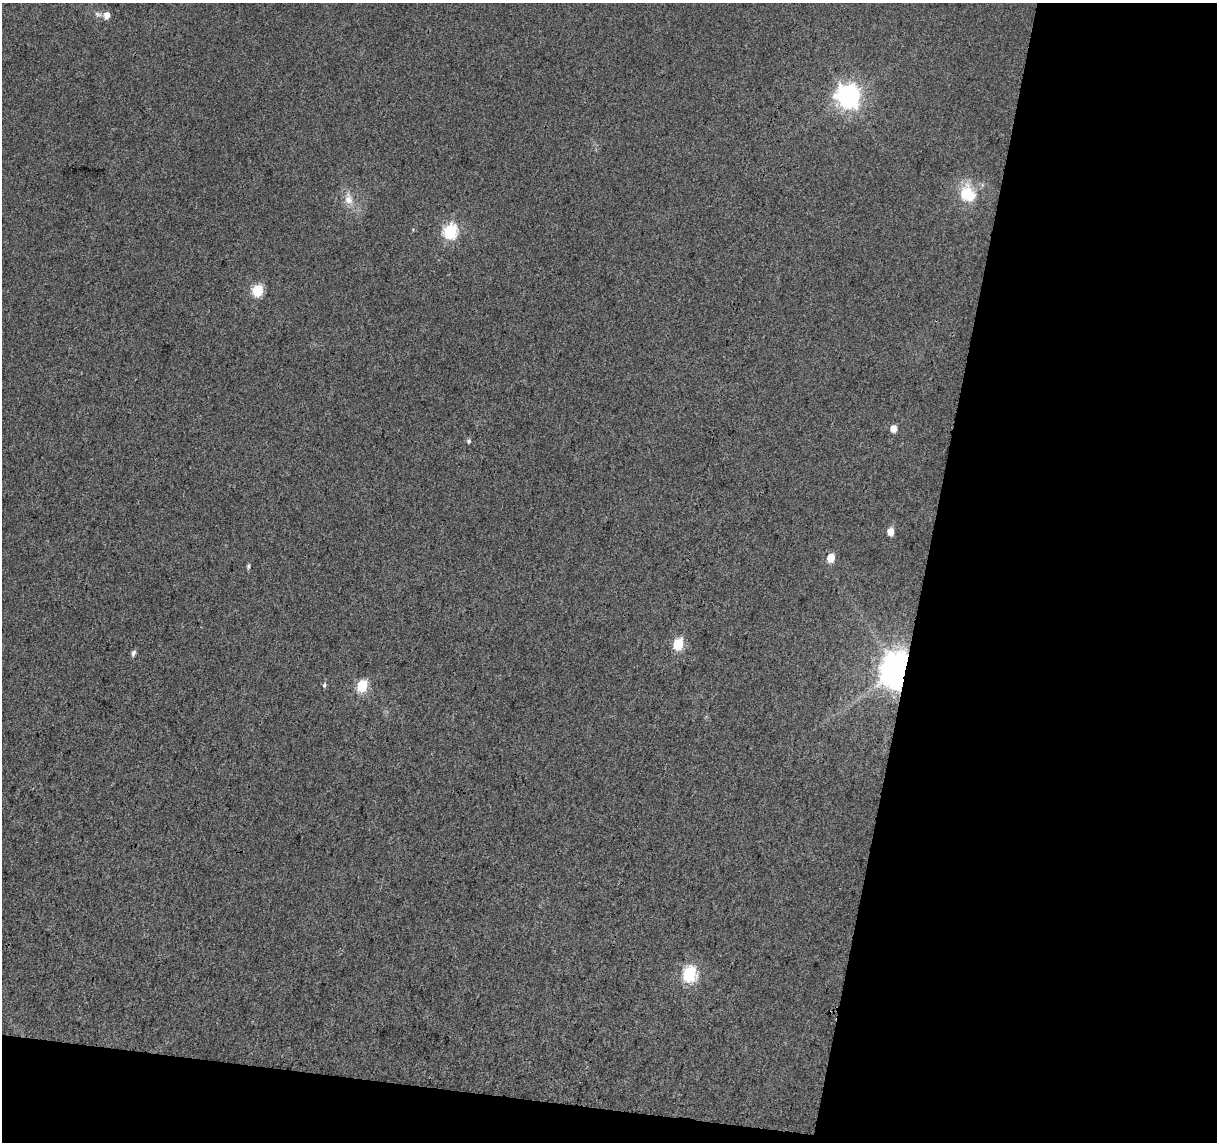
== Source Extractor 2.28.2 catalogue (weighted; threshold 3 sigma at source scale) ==
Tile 4 of 2 x 2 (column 2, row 2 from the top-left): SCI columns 1215-2429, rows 129-1268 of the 2429 x 2522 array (HDU 1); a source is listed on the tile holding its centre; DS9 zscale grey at full resolution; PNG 1219 x 1144 px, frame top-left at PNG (2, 3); no overlay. Shown black and unused: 27% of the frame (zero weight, under 3 of 4 exposures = <1% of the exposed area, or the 3 px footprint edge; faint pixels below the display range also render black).
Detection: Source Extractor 2.28.2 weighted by HDU 2 'WHT'; one run over the whole footprint, this tile lists its part. Background 0.035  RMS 0.011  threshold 0.0489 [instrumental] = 3 sigma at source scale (4.5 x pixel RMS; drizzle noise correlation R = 1.50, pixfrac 1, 0.0396/0.0396 arcsec/px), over >= 5 px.
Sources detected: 17; all 17 listed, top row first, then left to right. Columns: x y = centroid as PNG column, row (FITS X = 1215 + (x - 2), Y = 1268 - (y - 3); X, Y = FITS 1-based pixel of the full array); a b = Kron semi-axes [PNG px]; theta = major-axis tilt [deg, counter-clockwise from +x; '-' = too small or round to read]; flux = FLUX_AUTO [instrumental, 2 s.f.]
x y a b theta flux
107 15 6 6 - 8.5
848 96 8 8 - 830
967 194 23 19 -53 37
348 199 17 11 -78 12
450 230 7 6 - 160
257 290 6 6 - 76
893 428 5 5 - 11
469 441 6 5 - 2.2
890 532 6 5 - 12
831 558 6 5 - 19
248 566 6 4 89 2
678 644 6 5 - 71
133 653 7 5 71 3.2
898 670 10 8 70 3100
324 685 6 5 - 2.3
362 685 6 6 - 84
689 973 7 6 - 170
Overlapping masked pixels (flux is a lower limit): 1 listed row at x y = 898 670